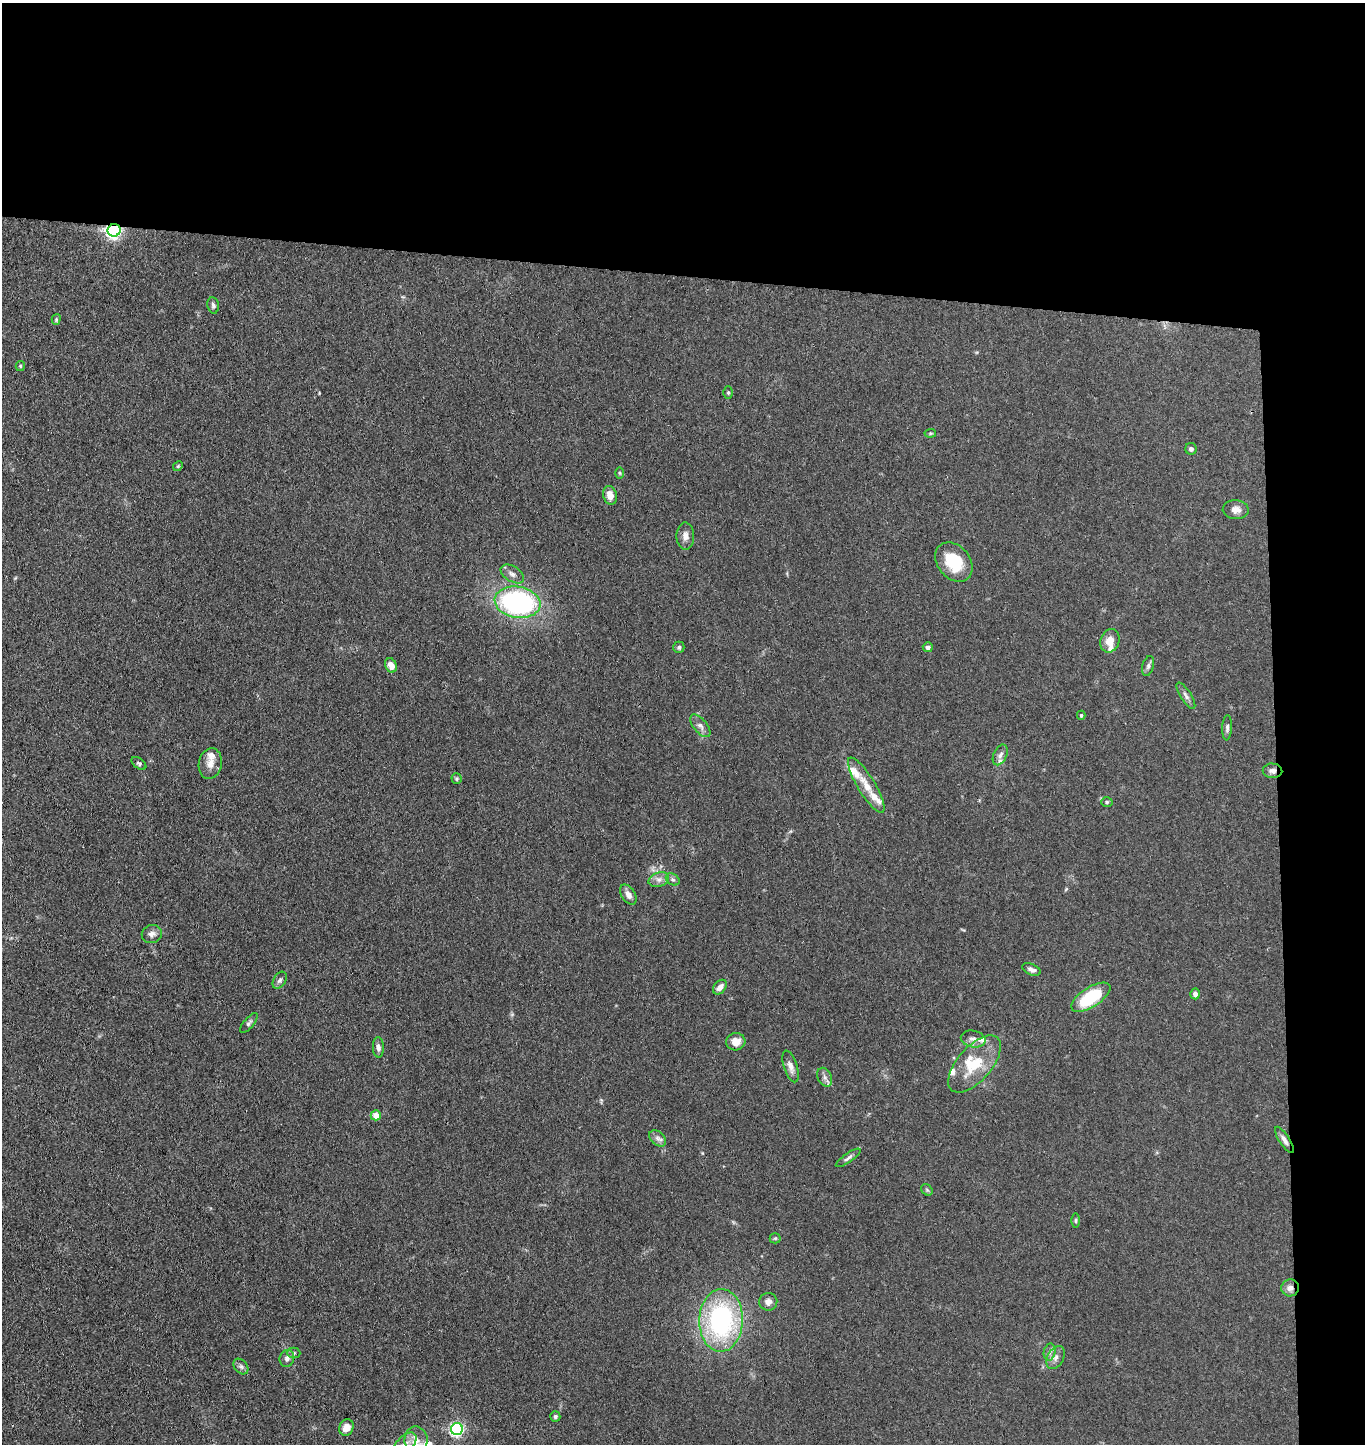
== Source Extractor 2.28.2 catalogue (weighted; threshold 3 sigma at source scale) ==
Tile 3 of 3 x 3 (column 3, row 1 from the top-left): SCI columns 2883-4245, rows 2887-4328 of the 4410 x 4332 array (HDU 1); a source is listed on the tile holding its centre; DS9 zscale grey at full resolution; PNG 1367 x 1446 px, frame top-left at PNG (2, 3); each listed source drawn as its Kron ellipse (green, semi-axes under 4 px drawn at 4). Shown black and unused: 24% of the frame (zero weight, under 3 of 4 exposures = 5% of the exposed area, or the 3 px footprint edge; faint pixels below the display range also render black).
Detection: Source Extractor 2.28.2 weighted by HDU 2 'WHT'; one run over the whole footprint, this tile lists its part. Background 0.089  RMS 0.0074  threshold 0.0333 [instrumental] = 3 sigma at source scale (4.5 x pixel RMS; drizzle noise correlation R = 1.50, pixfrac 1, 0.05/0.05 arcsec/px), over >= 5 px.
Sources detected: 76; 9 inside a brighter listed object's ellipse — not listed separately; the other 67 listed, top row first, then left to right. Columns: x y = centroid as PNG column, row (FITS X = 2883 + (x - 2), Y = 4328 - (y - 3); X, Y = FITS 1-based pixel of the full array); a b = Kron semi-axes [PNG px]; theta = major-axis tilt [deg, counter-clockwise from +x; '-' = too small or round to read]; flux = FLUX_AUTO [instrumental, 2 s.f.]
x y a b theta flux
114 230 6 6 - 220
213 305 8 5 -80 1.7
56 319 5 4 - 0.91
20 366 5 4 - 0.93
728 392 6 5 - 1
930 433 6 4 7 0.84
1191 449 6 5 - 2
178 466 5 4 - 0.82
620 473 6 4 -88 0.81
610 495 9 6 -72 6.1
1236 510 13 9 -3 4.6
685 536 13 9 -89 4.7
954 562 22 16 -50 24
512 574 13 7 -32 3.7
518 602 23 15 -9 140
1110 641 12 9 68 8.5
679 647 6 5 - 1.5
928 647 5 5 - 2
391 665 7 5 -65 5.4
1148 666 10 6 75 2.1
1186 696 15 5 -57 2.9
1081 715 4 4 - 1.1
700 726 13 6 -51 3.5
1227 728 12 4 87 2.1
1000 755 11 6 65 2.8
139 763 8 5 -37 1.5
210 764 15 11 79 6.5
1273 771 10 7 -4 3.2
456 779 5 5 - 1.2
866 785 32 9 -59 12
1107 802 6 5 - 1.3
673 879 7 5 -33 1.6
659 880 10 7 19 3.6
628 895 11 7 -58 4.2
152 934 10 9 - 3.8
1032 969 10 5 -24 2.5
280 980 9 6 57 2.4
720 987 8 5 50 3.9
1195 994 5 4 - 3
1091 997 22 10 32 38
249 1023 12 5 50 1.9
973 1039 12 8 -11 4.1
736 1042 9 8 - 6.7
378 1047 10 5 -87 2.8
975 1064 35 17 49 27
791 1066 16 6 -72 4.5
825 1077 10 6 -63 3.1
376 1115 5 5 - 8.2
658 1138 9 6 -42 3
1284 1140 15 5 -57 3.6
848 1158 14 4 35 2.4
927 1190 6 5 - 1.2
1076 1220 7 3 90 0.92
775 1238 5 5 - 0.97
1290 1288 9 8 - 4.2
768 1302 9 9 - 4
721 1320 31 22 88 120
1050 1352 8 6 78 2.5
293 1353 7 5 -1 1.6
1056 1357 12 8 62 4.1
287 1358 8 7 - 3.3
241 1366 9 6 -49 2
555 1416 5 5 - 1.4
346 1428 8 7 - 7.6
457 1429 6 6 - 150
416 1440 13 11 -88 8
405 1444 14 8 44 6.4
Overlapping masked pixels (flux is a lower limit): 3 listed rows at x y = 114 230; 1273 771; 1290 1288
Isophote crosses this tile's border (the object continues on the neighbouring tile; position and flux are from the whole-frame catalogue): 1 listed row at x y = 405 1444